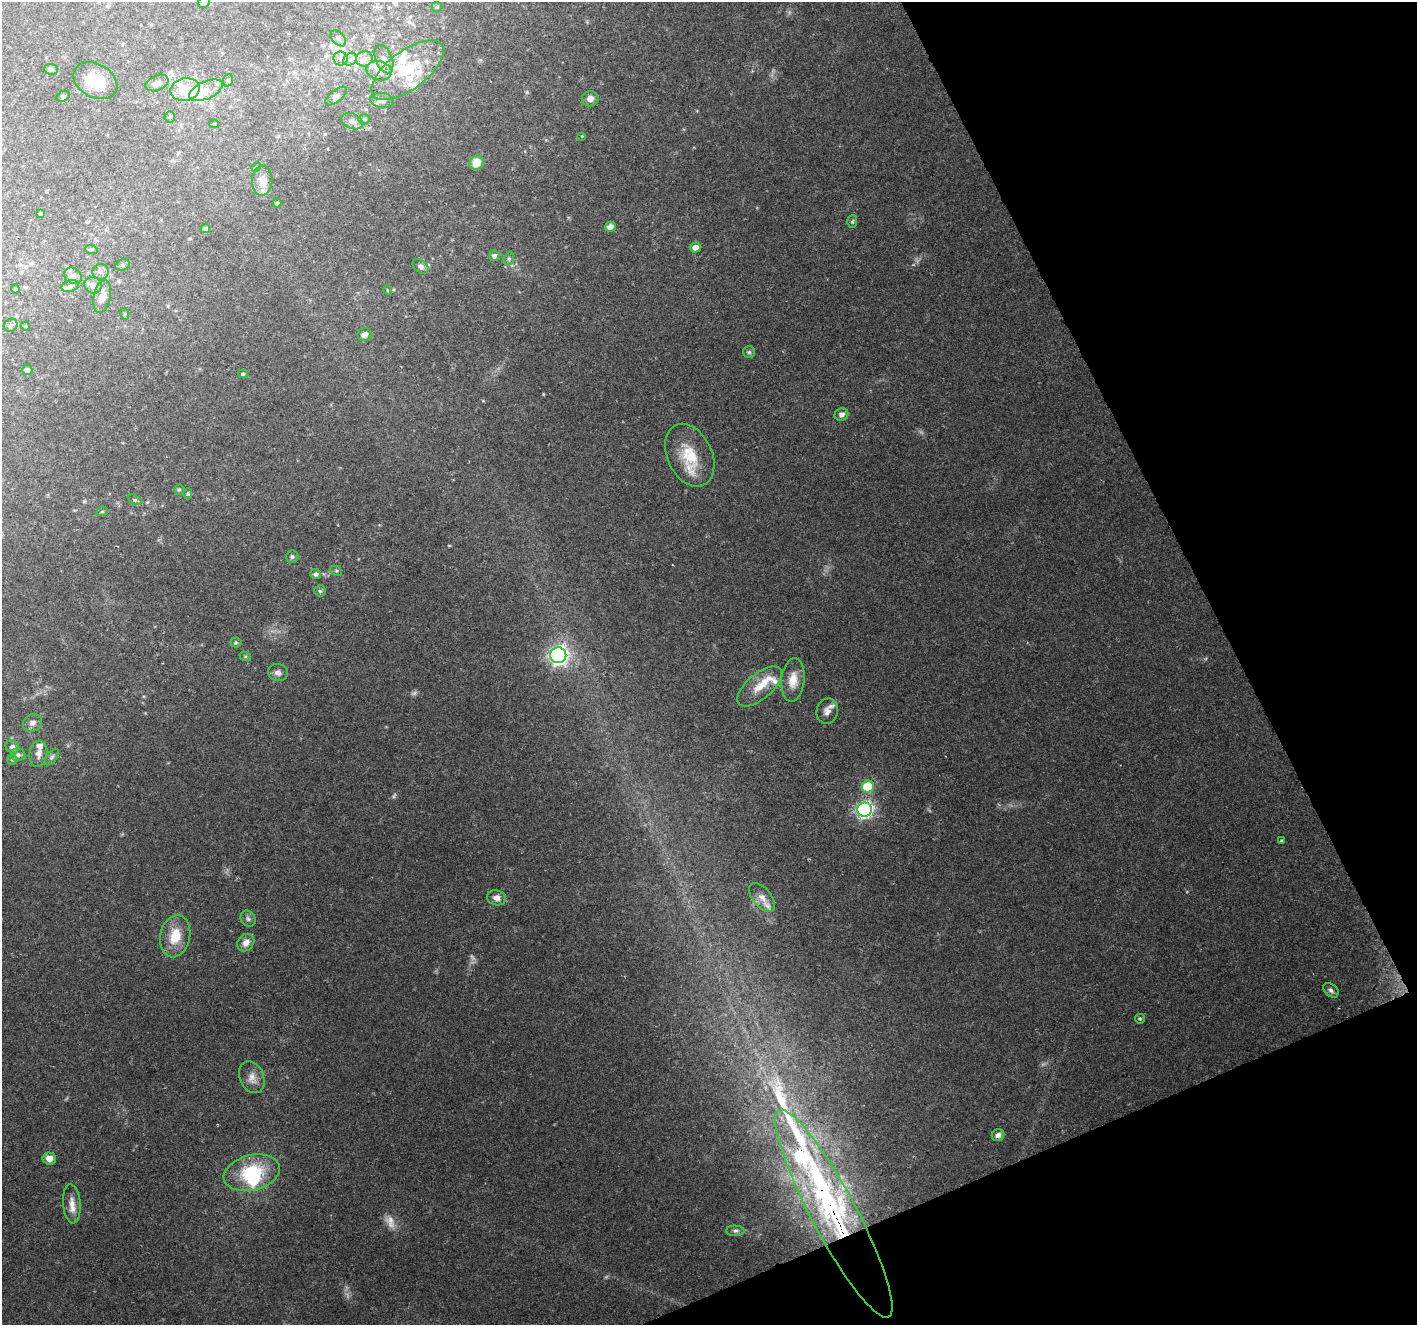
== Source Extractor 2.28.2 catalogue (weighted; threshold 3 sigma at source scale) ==
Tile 12 of 4 x 4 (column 4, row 3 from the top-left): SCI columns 4247-5661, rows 1413-2735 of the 5664 x 5527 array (HDU 1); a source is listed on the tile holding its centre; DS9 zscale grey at full resolution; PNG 1419 x 1327 px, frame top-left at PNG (2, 2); each listed source drawn as its Kron ellipse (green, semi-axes under 4 px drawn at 4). Shown black and unused: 21% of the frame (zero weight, under 2 of 3 exposures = <1% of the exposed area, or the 3 px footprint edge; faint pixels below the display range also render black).
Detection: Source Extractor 2.28.2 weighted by HDU 2 'WHT'; one run over the whole footprint, this tile lists its part. Background 0.148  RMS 0.0075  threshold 0.034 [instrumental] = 3 sigma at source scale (4.5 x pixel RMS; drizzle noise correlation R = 1.50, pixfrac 1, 0.0396/0.0396 arcsec/px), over >= 5 px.
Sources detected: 121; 5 too faint to see at this stretch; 5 inside a brighter object's white glare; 1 cosmic-ray / hot-pixel residue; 1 long thin detection or spike segment (spike, bleed or trail) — neither listed nor drawn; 17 inside a brighter listed object's ellipse — not listed separately; the other 92 listed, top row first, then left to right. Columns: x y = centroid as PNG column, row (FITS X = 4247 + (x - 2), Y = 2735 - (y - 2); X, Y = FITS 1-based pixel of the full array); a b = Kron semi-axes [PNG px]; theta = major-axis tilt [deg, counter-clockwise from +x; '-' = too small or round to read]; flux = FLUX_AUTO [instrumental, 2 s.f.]
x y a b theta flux
204 2 6 5 - 1.5
437 7 5 5 - 0.91
338 38 9 6 -46 2.4
340 59 7 7 - 2.6
350 59 7 6 - 2.6
364 59 8 7 - 3.9
384 59 15 8 -69 4.9
51 69 7 5 -5 1.9
408 70 43 19 36 37
379 71 13 9 -16 7.6
228 80 6 5 - 1.3
95 81 23 16 -28 22
157 83 12 7 22 3.8
185 89 15 11 12 17
206 90 18 8 24 8.1
63 96 7 5 27 1.6
336 96 13 6 38 2.8
590 99 8 7 - 4.5
382 100 12 7 -6 4.1
170 117 6 5 - 1.3
364 119 6 5 - 1.2
352 121 11 7 -24 3.5
214 124 5 4 - 0.92
582 136 4 4 - 0.64
476 163 7 7 - 9.7
256 167 5 4 - 0.87
262 181 15 10 87 8
277 203 4 4 - 1.1
40 214 4 3 - 1.2
852 221 6 5 - 1.1
610 227 5 5 - 5.6
205 229 4 4 - 1.9
695 247 5 5 - 6.1
91 249 6 4 -17 1.1
494 256 5 5 - 2.4
509 259 6 5 - 1.3
123 265 7 5 21 1.7
421 266 9 6 -41 2.7
100 272 8 8 - 3
73 276 9 7 -30 3.8
93 285 9 8 - 5.4
70 286 9 5 18 2.4
15 289 4 4 - 0.82
387 290 5 3 - 0.7
102 297 17 8 79 9
125 314 6 4 -72 0.81
11 325 7 6 - 1.9
25 326 4 4 - 0.85
364 335 7 6 - 4.5
749 352 6 6 - 1.4
27 370 5 5 - 3.2
243 374 5 4 - 0.97
841 415 7 6 - 3.2
690 455 33 22 -64 27
179 489 5 4 - 1.1
188 494 5 4 - 1.1
135 500 7 4 -30 1.5
102 512 6 3 19 0.85
292 557 6 6 - 1.7
336 571 6 4 -27 1.1
316 574 5 5 - 2.4
320 591 6 5 - 1.3
236 642 5 5 - 1.1
558 655 8 8 - 280
245 656 6 4 -18 0.92
278 673 10 8 -9 3.4
793 680 22 11 84 11
760 686 27 12 40 15
827 711 13 11 75 5.4
33 723 10 8 25 3.7
12 747 7 6 - 2.5
38 754 13 9 81 4.9
18 755 7 6 - 2.2
52 757 9 5 52 1.7
12 760 5 4 - 1.1
868 787 6 6 - 38
865 810 7 7 - 200
1281 841 3 3 - 1.6
762 897 17 9 -50 6.5
496 898 10 7 -11 4.5
248 919 8 7 - 2.4
175 936 21 15 78 19
246 943 9 7 49 5.5
1331 990 9 6 -39 2.3
1140 1019 5 4 - 1.1
252 1077 17 12 -65 7.1
998 1135 6 6 - 3.2
49 1158 7 6 - 5.8
252 1173 29 17 14 42
72 1204 19 8 -85 7.3
834 1214 117 22 -62 200
735 1231 9 5 -1 2
Overlapping masked pixels (flux is a lower limit): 1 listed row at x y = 834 1214
Isophote crosses this tile's border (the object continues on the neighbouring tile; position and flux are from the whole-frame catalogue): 1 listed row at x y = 204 2
Unlisted compact peaks at least as high as the median listed source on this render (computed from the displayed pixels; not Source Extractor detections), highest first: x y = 543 394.